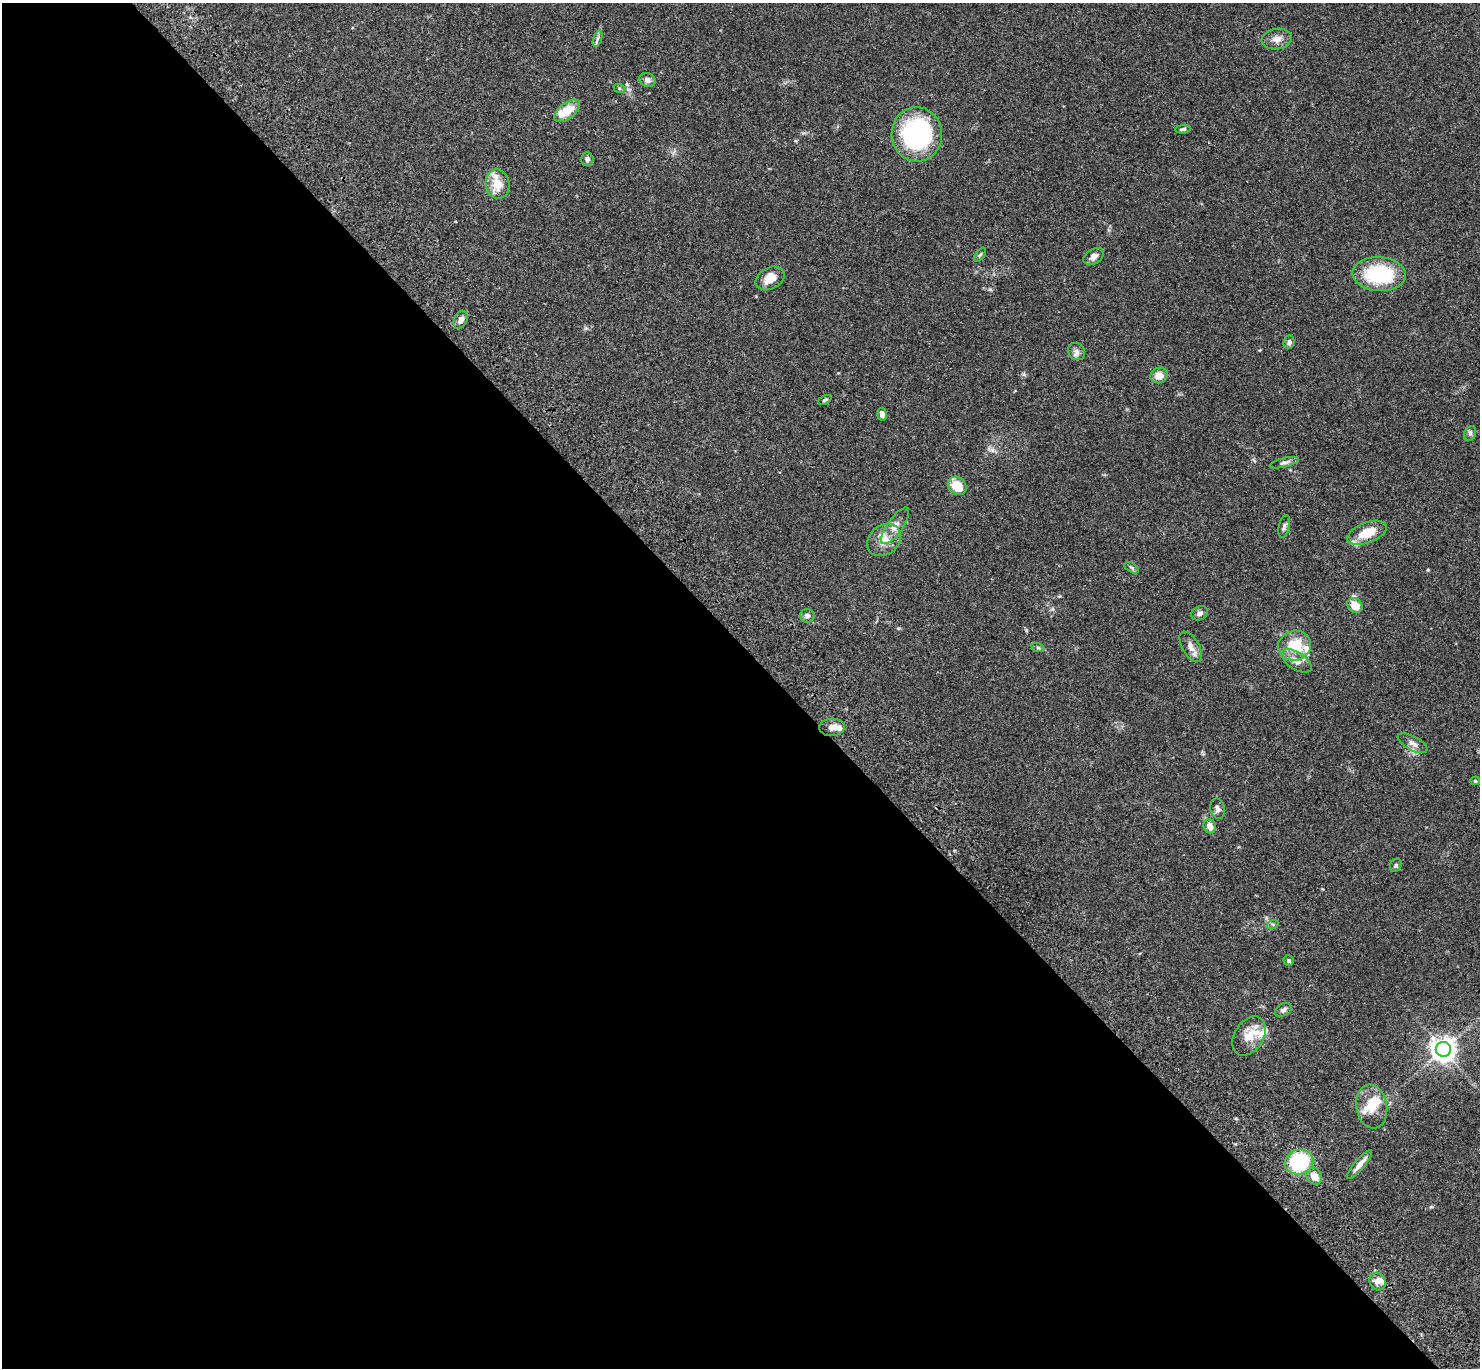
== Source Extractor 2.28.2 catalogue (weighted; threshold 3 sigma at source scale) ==
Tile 9 of 4 x 4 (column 1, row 3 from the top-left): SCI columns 102-1579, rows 1751-3116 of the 6109 x 6091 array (HDU 1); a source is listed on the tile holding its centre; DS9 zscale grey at full resolution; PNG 1482 x 1370 px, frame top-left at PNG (2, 3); each listed source drawn as its Kron ellipse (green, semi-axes under 4 px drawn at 4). Shown black and unused: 53% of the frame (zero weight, under 3 of 4 exposures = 6% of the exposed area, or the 3 px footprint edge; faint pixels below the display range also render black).
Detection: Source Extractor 2.28.2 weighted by HDU 2 'WHT'; one run over the whole footprint, this tile lists its part. Background 0.0586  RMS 0.0052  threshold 0.0233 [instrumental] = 3 sigma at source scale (4.5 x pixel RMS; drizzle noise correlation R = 1.50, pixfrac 1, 0.05/0.05 arcsec/px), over >= 5 px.
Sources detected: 62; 12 inside a brighter listed object's ellipse — not listed separately; the other 50 listed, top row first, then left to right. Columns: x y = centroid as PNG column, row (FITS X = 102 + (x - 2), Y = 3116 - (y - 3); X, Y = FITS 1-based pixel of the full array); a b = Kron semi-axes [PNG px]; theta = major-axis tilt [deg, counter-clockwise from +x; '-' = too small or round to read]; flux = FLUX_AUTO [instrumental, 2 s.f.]
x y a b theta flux
597 38 9 4 71 1.1
1277 39 15 10 10 3.8
647 80 8 7 - 2.3
619 88 6 4 -19 0.6
567 111 15 8 38 9.3
1183 129 8 4 5 1.1
917 134 27 25 -85 70
587 159 7 6 - 1.8
498 184 14 12 -80 8.4
980 255 8 4 54 0.8
1094 256 11 7 33 2.5
1379 274 27 17 -4 34
770 278 15 11 27 6.5
461 320 9 6 65 2.6
1289 342 7 5 80 1.4
1076 351 9 8 - 1.9
1159 375 9 7 18 4.5
825 400 7 4 25 0.73
882 414 6 4 -79 2.3
1470 433 8 5 71 1.1
1284 463 15 4 14 1.5
957 486 10 8 -42 9.9
895 526 21 8 55 4.2
1284 526 11 5 78 1.3
1367 533 21 10 21 10
884 540 18 14 37 7.1
1132 568 8 4 -31 0.92
1355 605 8 6 -43 7.1
1200 613 9 6 25 1.8
807 616 7 6 - 1.5
1295 646 16 15 - 14
1191 647 17 8 -59 3.7
1038 648 6 4 -18 0.71
1296 661 17 8 -33 3.9
832 727 12 8 3 3.1
1413 743 16 7 -28 2.7
1475 781 5 4 - 0.74
1218 809 10 7 -76 1.8
1210 826 7 6 - 3.7
1396 865 7 5 62 0.86
1273 924 6 4 17 0.65
1289 961 5 5 - 0.81
1283 1010 9 6 31 1.6
1249 1036 21 14 57 7.6
1443 1049 7 7 - 450
1372 1107 22 15 -81 9.9
1299 1162 14 12 21 42
1360 1164 18 5 50 3.5
1314 1176 8 7 - 5.1
1378 1281 9 8 - 2.5